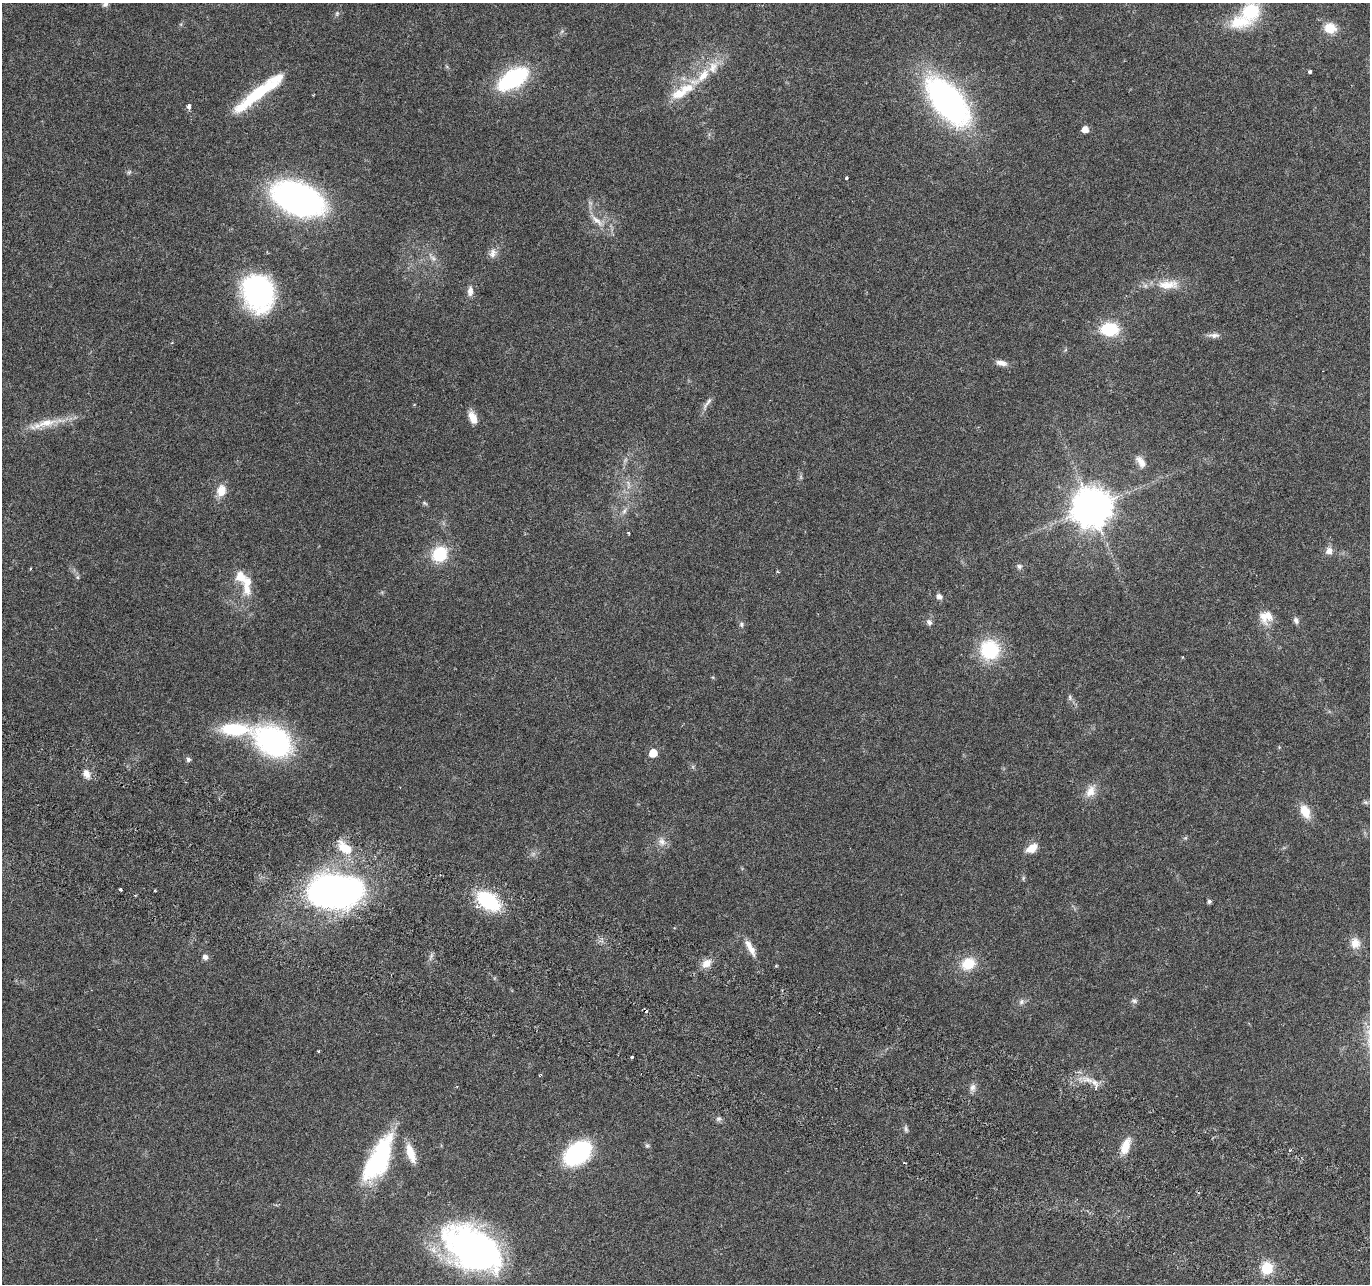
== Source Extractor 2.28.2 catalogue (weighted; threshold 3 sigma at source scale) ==
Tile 6 of 4 x 4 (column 2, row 2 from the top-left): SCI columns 1391-2758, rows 2833-4114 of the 5525 x 5730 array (HDU 1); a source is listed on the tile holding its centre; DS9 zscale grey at full resolution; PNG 1372 x 1286 px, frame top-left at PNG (2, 3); no overlay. Shown black and unused: <1% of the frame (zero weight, under 3 of 6 exposures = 3% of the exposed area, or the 3 px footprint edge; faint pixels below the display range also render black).
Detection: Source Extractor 2.28.2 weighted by HDU 2 'WHT'; one run over the whole footprint, this tile lists its part. Background 0.0272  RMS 0.0021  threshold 0.00863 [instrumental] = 3 sigma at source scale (4.09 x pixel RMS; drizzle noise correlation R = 1.36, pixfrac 0.8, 0.0396/0.0396 arcsec/px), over >= 5 px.
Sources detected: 94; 3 too faint to see at this stretch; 1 cosmic-ray / hot-pixel residue — not listed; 5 inside a brighter listed object's ellipse — not listed separately; the other 85 listed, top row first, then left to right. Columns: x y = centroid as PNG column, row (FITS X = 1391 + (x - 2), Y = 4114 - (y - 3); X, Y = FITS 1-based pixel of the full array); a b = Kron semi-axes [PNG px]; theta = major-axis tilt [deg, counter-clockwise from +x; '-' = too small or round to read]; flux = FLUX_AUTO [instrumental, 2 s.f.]
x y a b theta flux
105 4 8 6 47 0.68
1250 11 19 17 33 9.6
337 14 7 5 71 0.39
1330 28 15 13 -17 3.3
1310 72 4 3 - 0.62
703 75 24 11 50 4.5
513 79 23 12 32 30
258 93 71 11 38 13
679 93 26 13 25 4.7
948 101 50 25 -51 59
189 106 4 4 - 1.3
1085 129 5 5 - 1.8
129 172 7 4 45 0.31
847 178 3 3 - 0.48
298 199 40 23 -22 68
597 220 25 7 -42 2.3
493 253 13 10 66 1.3
1168 285 34 13 3 4.5
470 291 13 7 87 1.3
258 293 36 29 -70 35
1109 329 15 11 -1 10
1214 335 17 6 0 1.1
1001 363 14 6 -12 1.3
707 403 23 5 59 0.99
473 418 15 8 -66 2.1
46 423 53 9 11 4.7
1141 462 17 9 -55 1.7
628 483 11 5 -66 0.87
221 491 15 11 77 2.7
424 503 8 5 -27 0.34
1092 508 12 11 - 600
624 511 10 6 69 0.74
628 533 4 3 - 0.22
1329 551 10 9 - 1.3
439 554 14 13 - 8.8
1019 566 8 7 - 0.54
31 569 4 3 - 0.21
240 576 15 13 -74 2.7
78 577 7 4 -89 0.33
939 596 8 7 - 0.76
1266 617 18 16 22 3.2
1296 620 9 6 -62 0.71
929 622 9 7 -66 0.72
741 624 7 6 - 0.48
990 650 21 20 - 12
1070 697 8 6 -87 0.48
234 729 34 13 -1 12
273 741 38 26 -31 38
653 753 6 5 - 4.3
188 760 6 5 - 0.57
86 773 11 9 -74 1.4
1090 791 17 12 63 2.3
1366 802 8 5 -20 0.42
1305 811 17 11 -64 3.2
1185 838 6 4 18 0.28
662 842 13 10 -67 1.4
345 848 19 11 -36 4.6
1032 848 15 9 33 2.3
1023 878 7 4 72 0.27
120 889 3 3 - 0.34
335 891 61 35 -1 72
488 901 22 13 -35 17
1209 901 5 4 - 0.53
1355 943 14 12 -88 2.4
750 948 25 7 -61 2.1
205 957 7 6 - 0.84
430 957 10 3 69 0.47
706 963 14 10 41 1.9
968 963 17 14 27 4.9
1134 1001 9 6 -1 0.49
1021 1002 8 7 - 0.67
319 1051 4 3 - 0.2
632 1057 3 3 - 0.87
540 1075 5 3 - 0.18
1095 1082 10 8 -47 1.2
972 1088 11 9 74 0.95
718 1119 7 6 - 0.54
906 1129 11 4 -77 0.48
647 1146 6 5 - 0.36
1125 1146 21 10 69 3.2
411 1153 25 9 -72 3.2
577 1153 22 14 36 30
379 1159 52 20 63 23
472 1249 59 37 -32 67
1267 1268 6 6 - 16
Isophote crosses this tile's border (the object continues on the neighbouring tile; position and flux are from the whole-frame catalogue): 2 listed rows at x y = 105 4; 1250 11